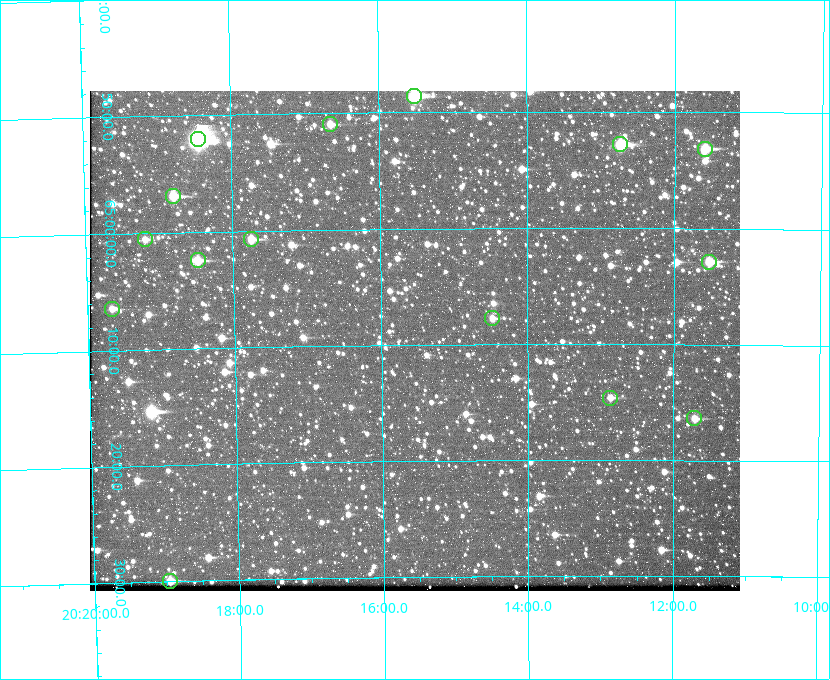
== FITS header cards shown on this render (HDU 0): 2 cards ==
NAXIS1  =                  650 / Width of table row in bytes
NAXIS2  =                  500 / Number of rows in table

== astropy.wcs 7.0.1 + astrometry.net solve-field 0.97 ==
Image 650 x 500 px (HDU 0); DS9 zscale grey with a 90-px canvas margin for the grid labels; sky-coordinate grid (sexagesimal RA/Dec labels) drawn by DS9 from the SOLVED WCS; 15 Tycho-2 reference stars matched to detected sources circled (green)
Header WCS: none
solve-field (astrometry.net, Tycho-2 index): SOLVED blind (the file carries no WCS)
Solved WCS: RA---TAN-SIP/DEC--TAN-SIP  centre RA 20:15:33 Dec +65:10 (303.89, +65.16 deg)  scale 5.17 arcsec/px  FOV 56.0' x 43.0'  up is -179 deg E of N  parity flipped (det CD > 0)
(file carries no celestial WCS; the grid is the blind solution)
Tycho-2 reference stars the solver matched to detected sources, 15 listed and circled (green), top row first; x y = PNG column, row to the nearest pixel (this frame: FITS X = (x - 90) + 1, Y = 500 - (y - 91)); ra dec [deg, ICRS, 3 dp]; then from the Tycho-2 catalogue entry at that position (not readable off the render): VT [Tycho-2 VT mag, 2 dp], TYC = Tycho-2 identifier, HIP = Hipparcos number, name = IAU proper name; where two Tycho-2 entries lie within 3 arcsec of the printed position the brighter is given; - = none
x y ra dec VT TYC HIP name
414 96 303.878 +64.810 8.93 4240-794-1 - -
330 124 304.164 +64.849 10.65 4240-315-1 - -
198 139 304.612 +64.868 7.89 4241-1703-1 100101 -
620 144 303.184 +64.880 9.02 4240-488-1 - -
705 149 302.897 +64.886 9.40 4240-717-1 - -
173 196 304.698 +64.948 10.27 4241-1684-1 - -
145 239 304.798 +65.009 11.15 4241-1628-1 - -
251 239 304.437 +65.012 10.41 4241-1775-1 - -
198 260 304.620 +65.041 10.25 4241-1573-1 - -
709 262 302.882 +65.048 10.25 4240-98-1 - -
112 309 304.916 +65.107 11.17 4241-1518-1 - -
492 318 303.620 +65.129 11.18 4240-34-1 - -
610 398 303.217 +65.244 11.17 4240-236-1 - -
694 418 302.928 +65.273 10.74 4240-760-1 - -
170 581 304.739 +65.499 10.16 4241-1715-1 - -